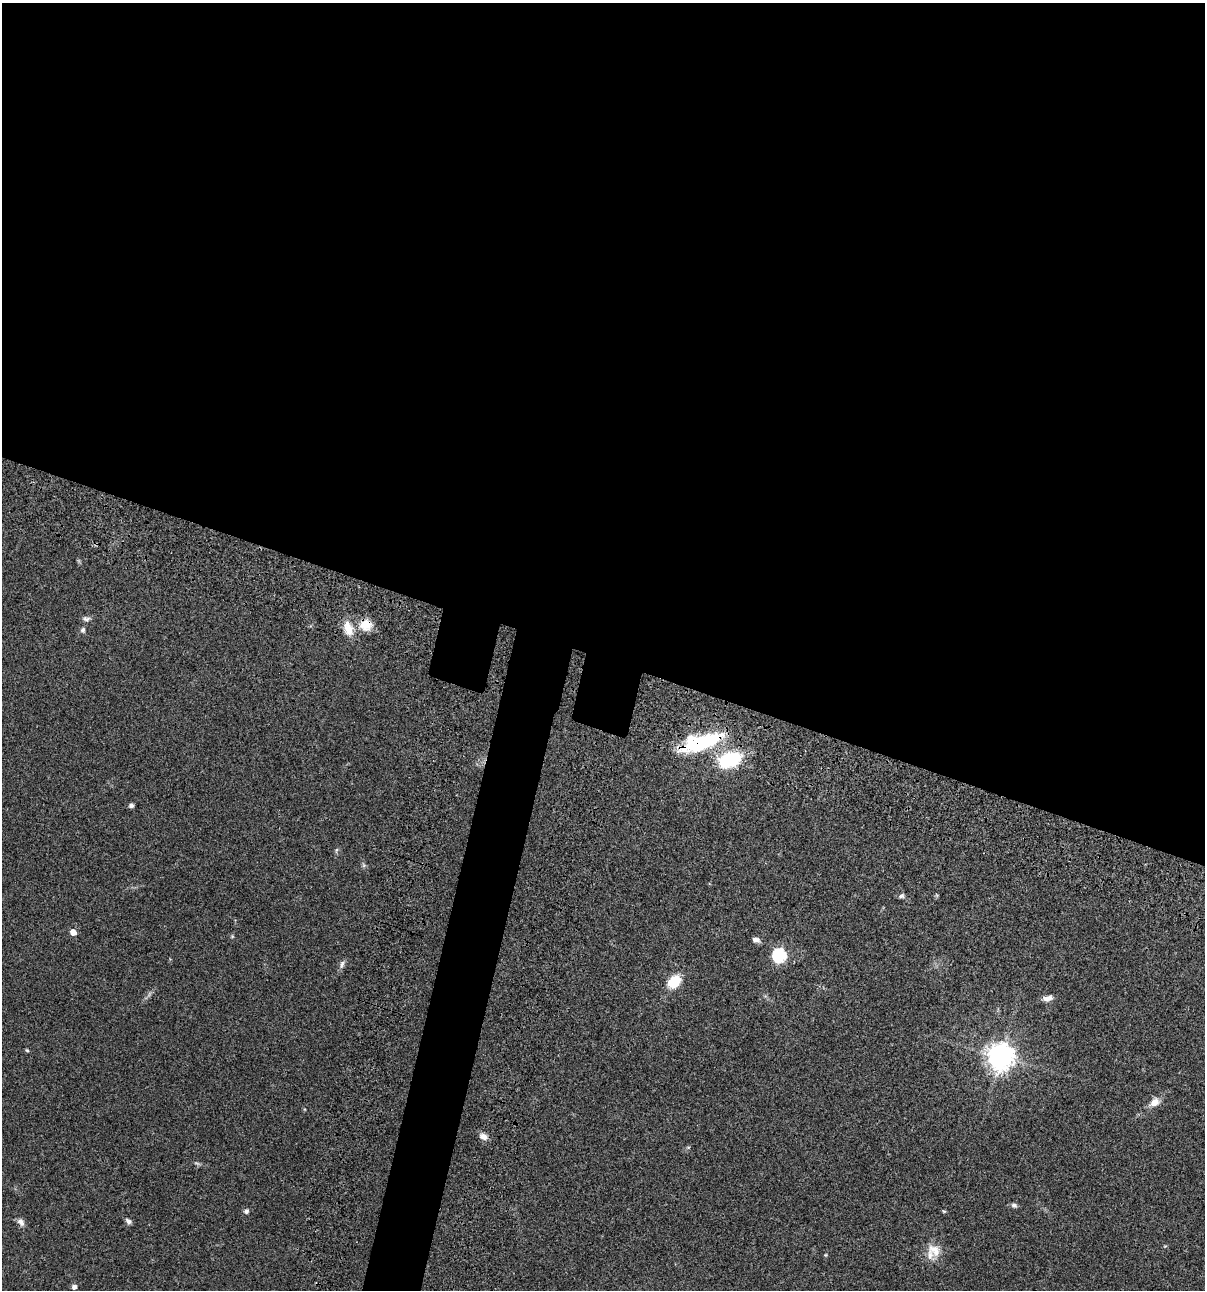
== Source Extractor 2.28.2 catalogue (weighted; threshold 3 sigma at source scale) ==
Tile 3 of 4 x 4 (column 3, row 1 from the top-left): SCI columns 2640-3842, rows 3984-5271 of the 5403 x 5389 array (HDU 1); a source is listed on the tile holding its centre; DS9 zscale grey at full resolution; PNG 1207 x 1292 px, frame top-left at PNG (2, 3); no overlay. Shown black and unused: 54% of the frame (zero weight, under 3 of 4 exposures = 9% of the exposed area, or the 3 px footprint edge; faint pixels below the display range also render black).
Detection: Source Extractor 2.28.2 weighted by HDU 2 'WHT'; one run over the whole footprint, this tile lists its part. Background 0.0471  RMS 0.0055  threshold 0.0247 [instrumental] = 3 sigma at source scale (4.5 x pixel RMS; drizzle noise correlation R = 1.50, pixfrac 1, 0.05/0.05 arcsec/px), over >= 5 px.
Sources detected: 29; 1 too faint to see at this stretch — not listed; the other 28 listed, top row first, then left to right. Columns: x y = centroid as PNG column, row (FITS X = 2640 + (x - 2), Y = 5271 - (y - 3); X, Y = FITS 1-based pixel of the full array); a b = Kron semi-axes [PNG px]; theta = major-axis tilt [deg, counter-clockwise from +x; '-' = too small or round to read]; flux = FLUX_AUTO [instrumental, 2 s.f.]
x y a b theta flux
86 619 11 6 -11 1.7
366 625 16 15 - 8.2
348 628 20 11 -74 7.7
83 630 7 6 - 1.3
702 742 53 17 17 44
730 760 24 14 19 32
131 805 5 5 - 1.4
336 850 6 4 71 0.75
901 896 8 6 26 1.2
73 932 5 5 - 4.9
232 936 6 4 -73 0.59
756 940 10 6 -11 2.1
779 955 6 6 - 72
342 964 12 6 68 1.8
674 981 14 10 45 15
1048 998 13 7 11 2.8
27 1050 5 4 - 0.62
1001 1056 8 8 - 610
1154 1102 15 10 34 4.6
483 1136 9 7 -29 3.1
1014 1205 8 6 -14 1.4
246 1211 6 6 - 1.5
944 1211 6 4 -28 0.59
128 1221 9 5 -47 1.5
21 1222 11 7 -53 2.5
934 1250 20 16 -46 8.1
825 1255 5 4 - 0.52
74 1287 5 5 - 2.4
Overlapping masked pixels (flux is a lower limit): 2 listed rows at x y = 366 625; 702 742